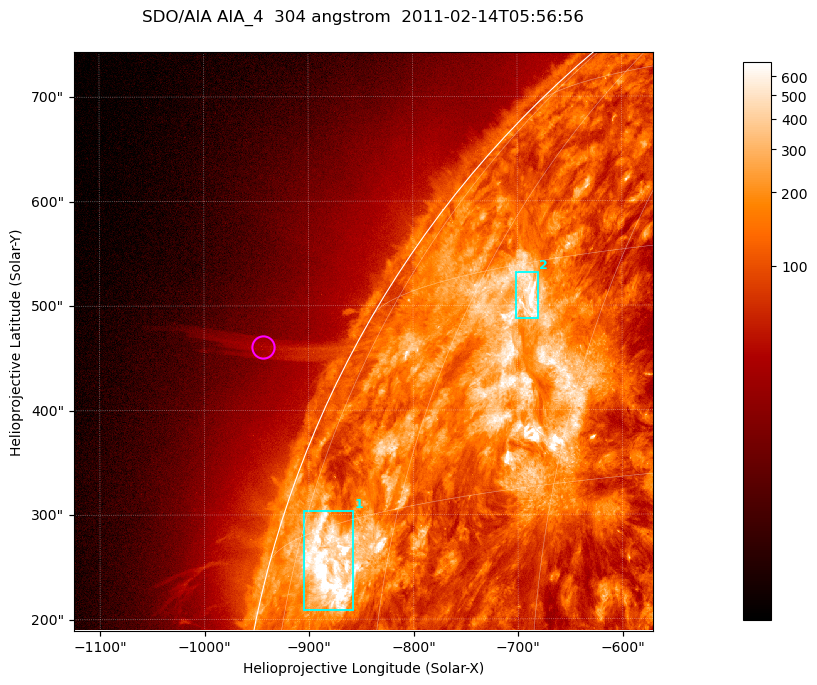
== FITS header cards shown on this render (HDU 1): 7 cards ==
TELESCOP= 'SDO/AIA '           / For AIA: SDO/AIA
INSTRUME= 'AIA_4   '           / For AIA: AIA_ATA1, AIA_ATA2, AIA_ATA3 or AIA_AT
WAVELNTH=                  304 / [angstrom] Wavelength
WAVEUNIT= 'angstrom'           / Wavelength unit: angstrom
DATE-OBS= '2011-02-14T05:56:56.132' / [ISO] Date when observation started; ISO 8
CTYPE1  = 'HPLN-TAN'           / CTYPE1; Typically HPLN
CTYPE2  = 'HPLT-TAN'           / CTYPE2; Typically HPLT

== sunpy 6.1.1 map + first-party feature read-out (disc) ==
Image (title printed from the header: SDO/AIA AIA_4  304 angstrom  2011-02-14T05:56:56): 923 x 923 px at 0.6 arcsec/px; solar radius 972 arcsec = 1619 px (partial field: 4.9% of the solar disc is inside the frame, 47% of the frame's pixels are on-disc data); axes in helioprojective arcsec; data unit not stated in the header (colour bar unlabelled)
Orientation: roll -0.132 deg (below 1 deg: not rotated)
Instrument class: DISC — disc imager (sunpy class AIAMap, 304 A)
Bright regions (active regions / flare kernels): reference = the on-disc median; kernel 7 px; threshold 5 sigma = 365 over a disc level ~129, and >= 1.15x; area >= 851 px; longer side >= 11 px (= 6.6 arcsec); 2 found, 2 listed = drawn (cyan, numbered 1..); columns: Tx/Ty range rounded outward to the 2 arcsec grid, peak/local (2 s.f.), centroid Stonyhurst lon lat
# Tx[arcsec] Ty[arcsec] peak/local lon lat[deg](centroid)
1 -906..-856 208..304 16 -68 +12
2 -702..-680 488..532 8.8 -53 +28
Off-limb structures (1.02-1.3 R_sun): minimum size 400 px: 4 found; the strongest spans PA ~65 deg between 1.03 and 1.17 R_sun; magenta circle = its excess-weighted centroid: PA ~65 deg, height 1.08 R_sun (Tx ~-944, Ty ~460 arcsec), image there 1.8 x the reference